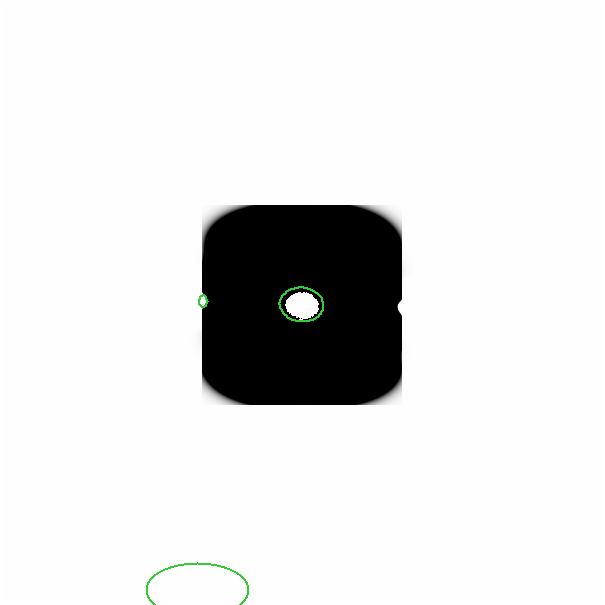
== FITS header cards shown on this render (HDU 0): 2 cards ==
NAXIS1  =                  601
NAXIS2  =                  601

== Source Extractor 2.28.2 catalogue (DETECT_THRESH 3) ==
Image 601 x 601 px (HDU 0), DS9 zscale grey, 1 PNG px = 1 image px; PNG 605 x 605 px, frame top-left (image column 1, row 601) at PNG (0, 0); each listed source drawn as its Kron ellipse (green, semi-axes under 4 px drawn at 4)
Background -1.21e-40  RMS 4.5e-32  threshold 1.34e-31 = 3 sigma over >= 5 px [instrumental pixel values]
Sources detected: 20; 17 with non-positive FLUX_AUTO (blend fragments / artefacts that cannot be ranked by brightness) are neither listed nor drawn; the other 3 listed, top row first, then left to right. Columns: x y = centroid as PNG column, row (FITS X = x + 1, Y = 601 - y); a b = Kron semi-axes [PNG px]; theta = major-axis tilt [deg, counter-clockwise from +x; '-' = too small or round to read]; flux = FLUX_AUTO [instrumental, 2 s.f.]
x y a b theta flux
201 299 6 3 87 3.1e-13
300 303 22 17 -5 5.9e+01
195 589 51 27 0 6.1e-14
At the frame edge (FLAGS 8, measured only in part): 1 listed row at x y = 195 589
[17 non-positive-flux detections neither listed nor drawn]